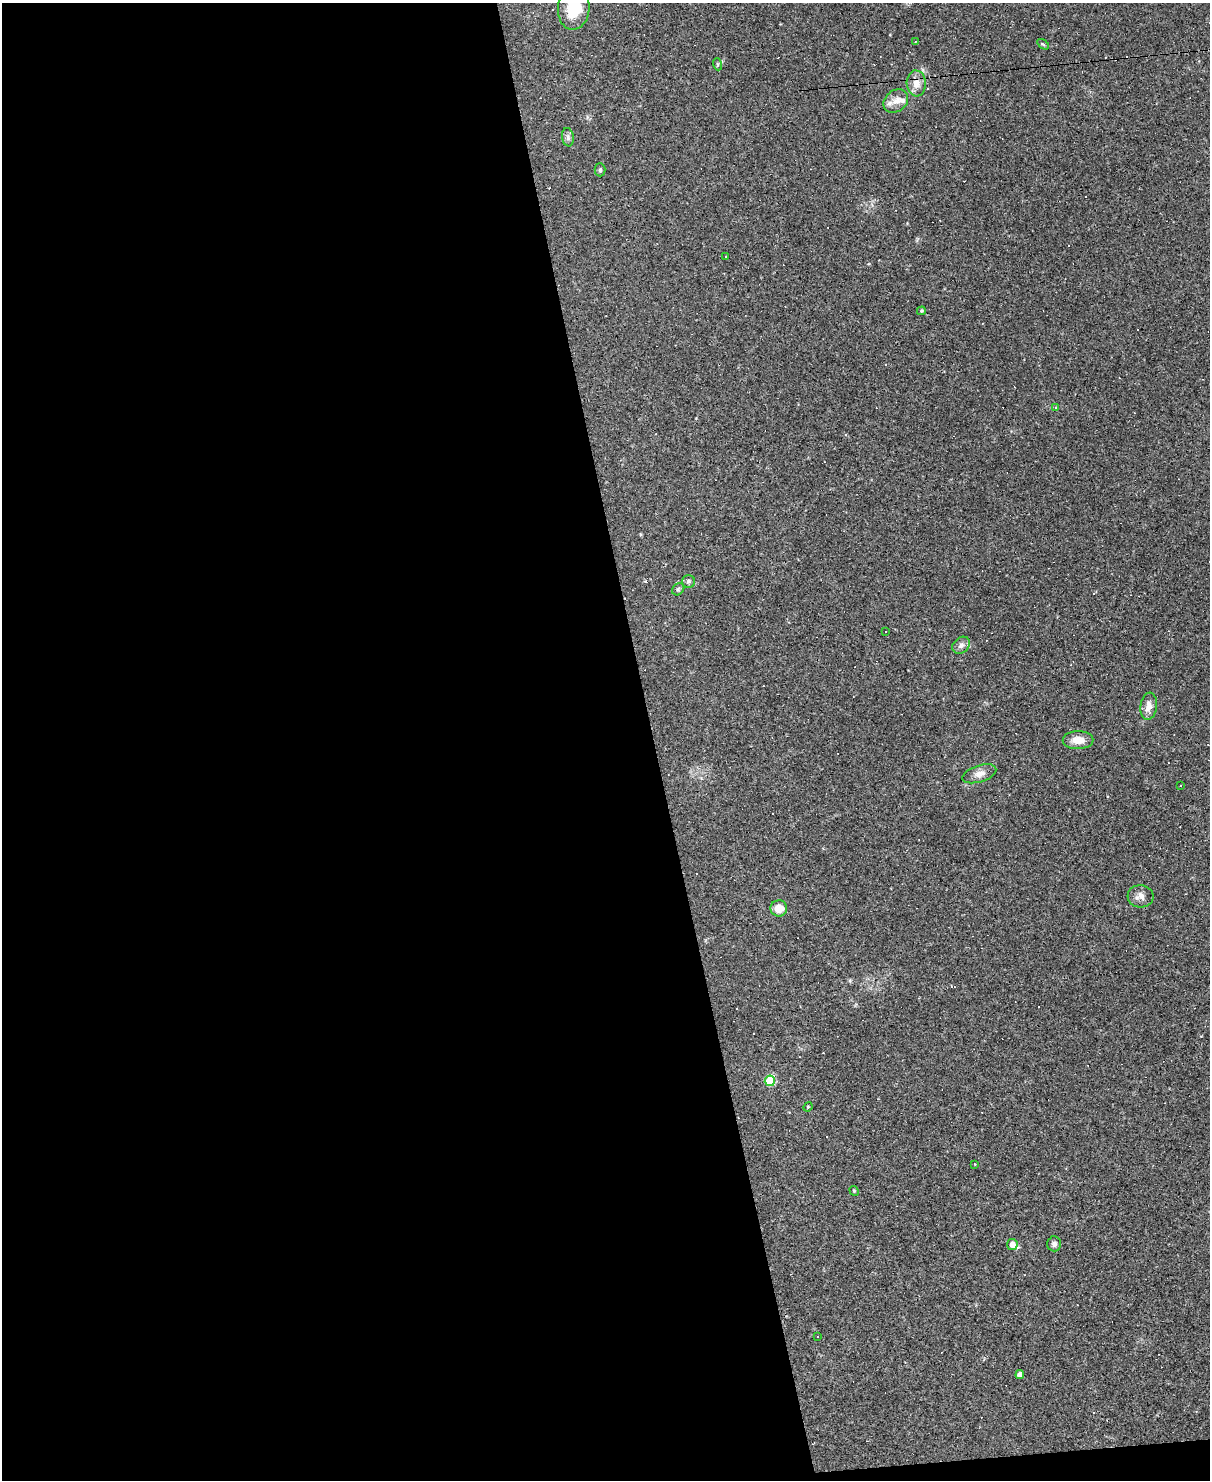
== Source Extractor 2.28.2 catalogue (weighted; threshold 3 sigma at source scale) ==
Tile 9 of 4 x 3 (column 1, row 3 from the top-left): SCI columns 1-1208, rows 247-1724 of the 4834 x 4815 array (HDU 1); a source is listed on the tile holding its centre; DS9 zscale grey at full resolution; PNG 1212 x 1482 px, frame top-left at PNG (2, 3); each listed source drawn as its Kron ellipse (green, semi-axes under 4 px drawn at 4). Shown black and unused: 55% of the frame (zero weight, under 2 of 3 exposures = <1% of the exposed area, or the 3 px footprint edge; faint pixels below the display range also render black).
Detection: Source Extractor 2.28.2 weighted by HDU 2 'WHT'; one run over the whole footprint, this tile lists its part. Background 0.148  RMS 0.0072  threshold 0.0323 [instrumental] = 3 sigma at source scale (4.5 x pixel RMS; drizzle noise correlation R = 1.50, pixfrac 1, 0.05/0.05 arcsec/px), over >= 5 px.
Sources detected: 56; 26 cosmic-ray / hot-pixel residue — neither listed nor drawn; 1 inside a brighter listed object's ellipse — not listed separately; the other 29 listed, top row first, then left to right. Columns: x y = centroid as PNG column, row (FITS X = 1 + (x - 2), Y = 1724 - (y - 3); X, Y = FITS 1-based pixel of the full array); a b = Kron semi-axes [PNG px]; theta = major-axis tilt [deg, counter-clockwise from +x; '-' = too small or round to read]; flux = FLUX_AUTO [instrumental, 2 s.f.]
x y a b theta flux
574 8 22 16 85 25
915 42 3 2 - 0.46
1043 44 6 3 -35 0.91
717 64 6 4 -71 0.86
916 83 13 9 -86 7
896 101 13 10 40 6.5
568 137 9 6 -81 2
600 170 6 5 - 1.2
725 257 3 3 - 1.1
921 311 4 3 - 0.95
1055 408 3 3 - 2.4
688 581 6 6 - 1.5
678 589 7 5 45 1.3
886 631 3 2 - 0.71
961 645 10 7 44 3.2
1149 706 14 8 83 5.5
1078 740 15 9 1 8.1
979 774 17 8 18 5.1
1181 786 2 2 - 0.58
1140 896 13 11 -5 4.6
779 908 8 8 - 9.5
770 1081 5 5 - 34
808 1107 5 4 - 0.8
975 1164 3 3 - 0.62
854 1191 5 4 - 0.78
1012 1244 5 5 - 6.5
1054 1244 7 7 - 2.4
817 1337 3 3 - 2.3
1020 1375 4 4 - 3.9
Overlapping masked pixels (flux is a lower limit): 1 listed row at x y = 916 83
Isophote crosses this tile's border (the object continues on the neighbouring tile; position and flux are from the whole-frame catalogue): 1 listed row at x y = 574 8